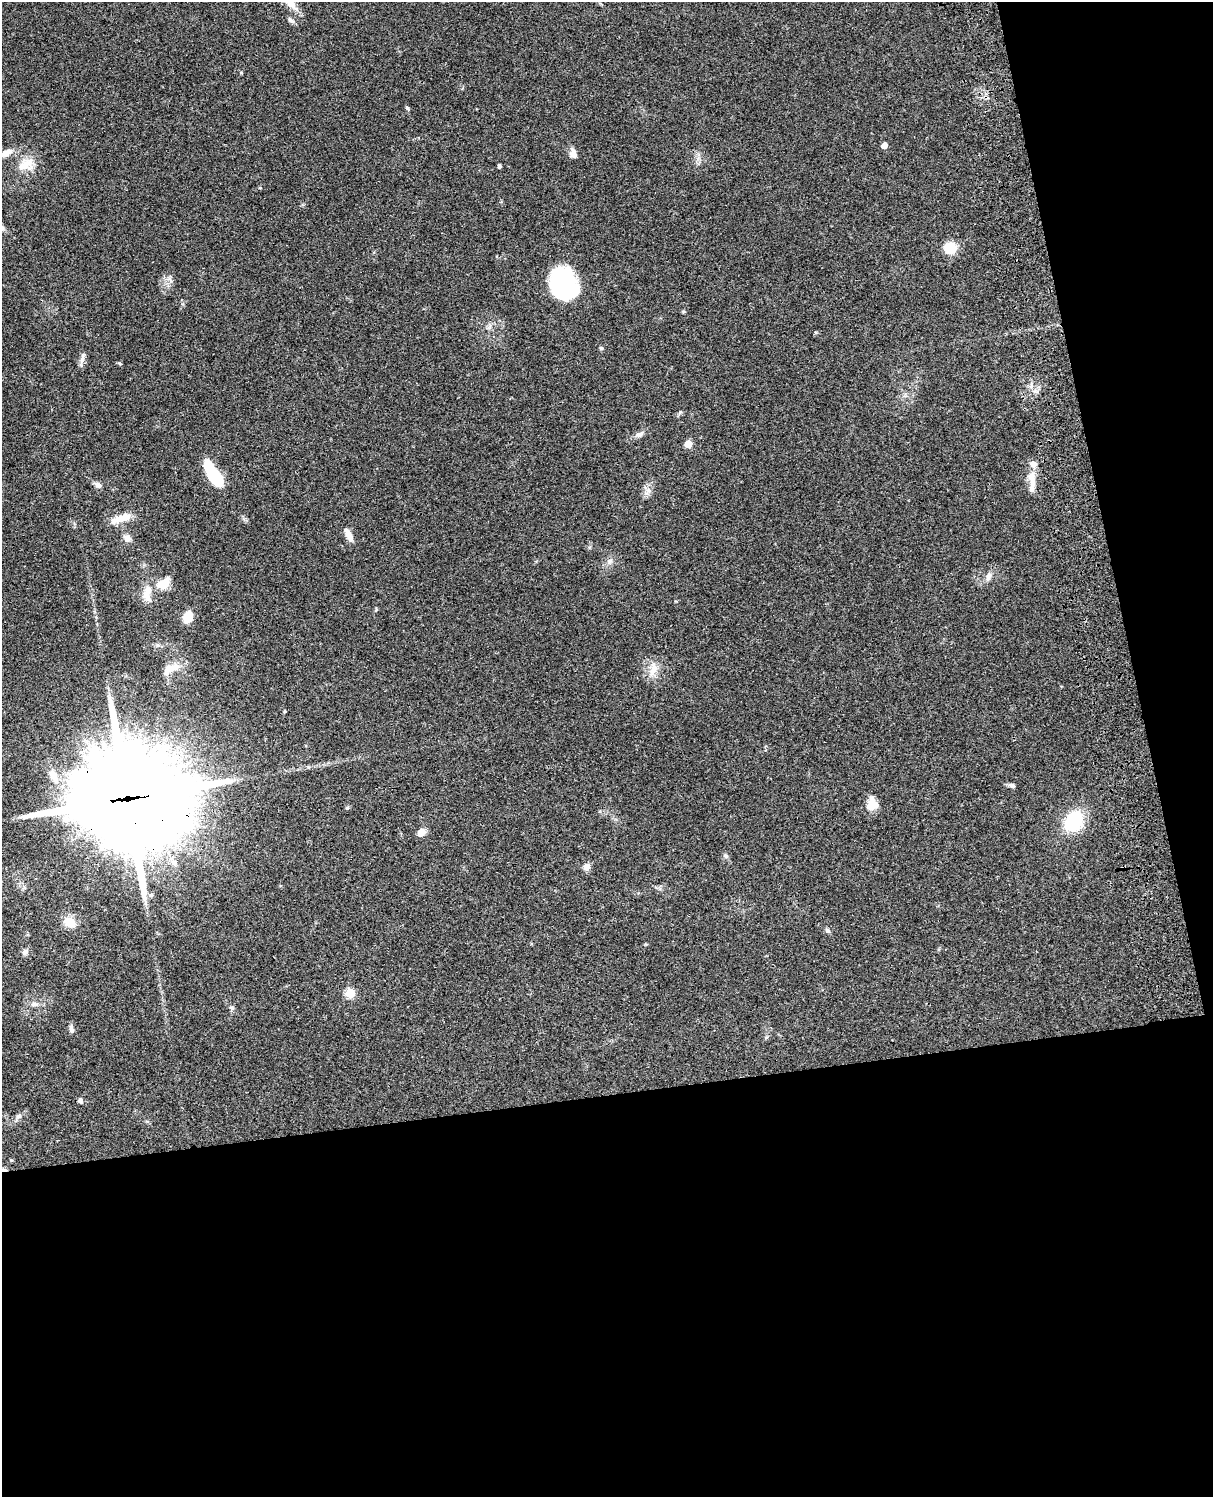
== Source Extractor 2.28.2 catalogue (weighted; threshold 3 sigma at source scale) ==
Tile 12 of 4 x 3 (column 4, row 3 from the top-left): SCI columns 3756-4966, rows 278-1772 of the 5084 x 4925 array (HDU 1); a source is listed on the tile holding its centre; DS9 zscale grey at full resolution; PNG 1215 x 1499 px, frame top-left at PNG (2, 2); no overlay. Shown black and unused: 33% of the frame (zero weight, under 3 of 4 exposures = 6% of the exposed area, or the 3 px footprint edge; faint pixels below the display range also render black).
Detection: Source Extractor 2.28.2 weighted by HDU 2 'WHT'; one run over the whole footprint, this tile lists its part. Background 0.0756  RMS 0.0058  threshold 0.0261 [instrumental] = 3 sigma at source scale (4.5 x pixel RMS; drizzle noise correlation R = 1.50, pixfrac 1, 0.05/0.05 arcsec/px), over >= 5 px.
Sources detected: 52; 1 inside a brighter object's white glare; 1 cosmic-ray / hot-pixel residue — not listed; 3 inside a brighter listed object's ellipse — not listed separately; the other 47 listed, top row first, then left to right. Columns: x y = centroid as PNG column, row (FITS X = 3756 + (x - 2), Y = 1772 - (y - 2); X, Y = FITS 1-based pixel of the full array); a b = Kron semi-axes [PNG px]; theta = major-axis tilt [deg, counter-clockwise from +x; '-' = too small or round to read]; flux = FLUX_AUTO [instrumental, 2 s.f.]
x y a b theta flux
291 20 9 5 -38 1.7
407 108 5 4 - 0.75
884 145 4 4 - 5.5
6 153 15 7 26 5.1
573 153 14 8 -81 3.1
26 164 23 14 25 9.9
499 166 4 4 - 0.88
950 248 12 11 - 12
564 284 28 22 -72 74
601 348 5 5 - 0.83
82 358 16 5 75 2.4
639 434 10 7 20 2.3
688 444 5 5 - 13
1033 464 8 7 - 3.3
213 474 24 10 -59 33
1033 481 15 9 -81 5.7
98 485 10 7 -31 2.2
121 518 28 8 19 8.4
349 535 16 6 -62 4.8
127 538 10 8 -47 3.2
610 561 7 6 - 1.6
989 576 12 7 68 2.8
163 583 13 8 26 11
147 596 17 10 -69 5.4
376 609 5 4 - 0.64
188 617 11 8 71 9.9
170 668 25 9 49 6.1
653 669 21 10 72 6.4
54 776 20 9 -61 7.6
1012 785 8 5 -22 1.6
128 799 39 33 3 12000
872 804 16 11 82 7.5
347 808 5 5 - 0.79
1073 821 16 12 56 41
421 832 8 6 40 5
726 856 7 5 -28 1.2
174 863 12 7 -67 3
587 867 10 8 55 2.8
151 895 5 5 - 1
69 922 12 10 -34 8.7
827 931 8 5 -44 1.2
25 952 8 7 - 2
350 993 5 5 - 26
35 1004 10 6 -1 2.3
71 1029 10 6 -74 1.7
80 1101 7 6 - 1.3
11 1160 5 4 - 0.55
Overlapping masked pixels (flux is a lower limit): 1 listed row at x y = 128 799
Unlisted compact peaks at least as high as the median listed source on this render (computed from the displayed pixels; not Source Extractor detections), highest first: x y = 169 278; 241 73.